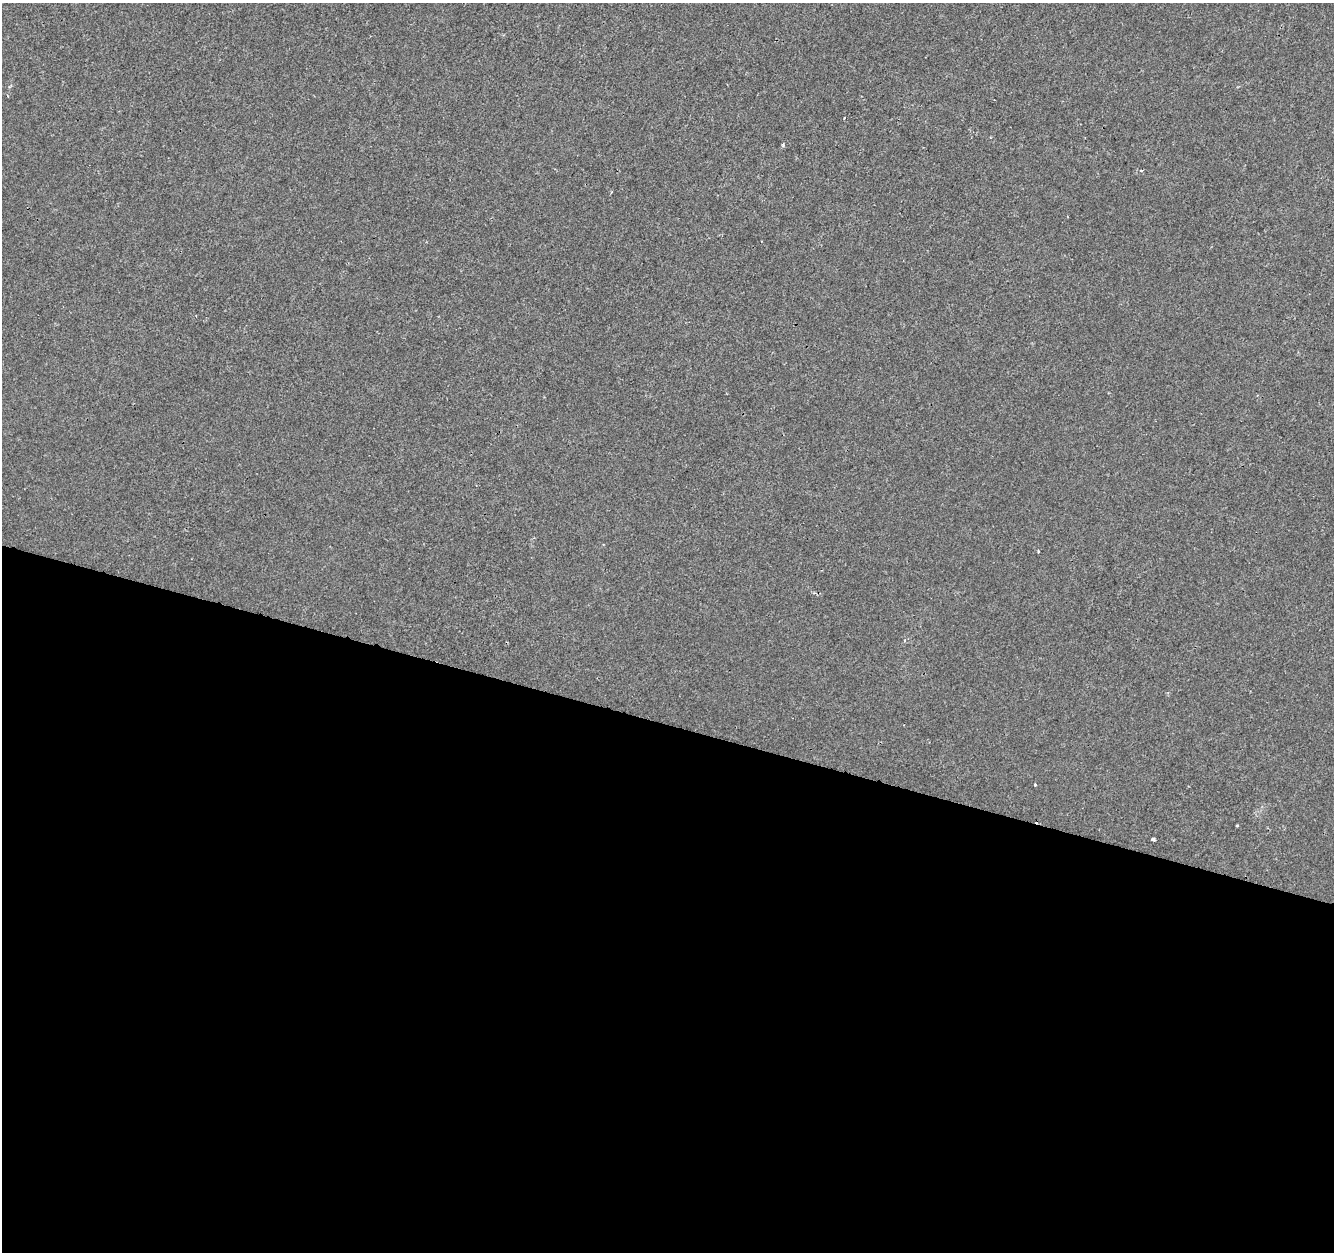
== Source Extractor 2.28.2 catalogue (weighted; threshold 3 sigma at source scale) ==
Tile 14 of 4 x 4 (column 2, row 4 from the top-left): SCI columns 1340-2671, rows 281-1530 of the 5335 x 5497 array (HDU 1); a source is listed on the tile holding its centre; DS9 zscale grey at full resolution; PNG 1336 x 1254 px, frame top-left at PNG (2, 3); no overlay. Shown black and unused: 42% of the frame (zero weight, under 2 of 3 exposures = <1% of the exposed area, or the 3 px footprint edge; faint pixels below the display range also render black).
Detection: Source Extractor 2.28.2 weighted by HDU 2 'WHT'; one run over the whole footprint, this tile lists its part. Background -2.68e-04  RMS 0.0026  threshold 0.0118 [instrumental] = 3 sigma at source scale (4.5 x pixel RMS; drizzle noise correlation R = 1.50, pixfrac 1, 0.0396/0.0396 arcsec/px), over >= 5 px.
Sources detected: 9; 1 cosmic-ray / hot-pixel residue — not listed; the other 8 listed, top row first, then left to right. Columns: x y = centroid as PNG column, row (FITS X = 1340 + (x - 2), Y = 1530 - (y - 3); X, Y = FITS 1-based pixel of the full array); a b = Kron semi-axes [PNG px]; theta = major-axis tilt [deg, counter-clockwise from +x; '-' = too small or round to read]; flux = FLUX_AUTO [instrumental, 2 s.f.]
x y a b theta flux
844 118 3 2 - 0.48
783 145 5 4 - 0.39
1142 170 3 2 - 0.63
1038 551 3 3 - 0.25
905 640 4 4 - 0.48
1035 784 3 3 - 0.55
1237 826 3 3 - 0.39
1153 839 4 3 - 0.9